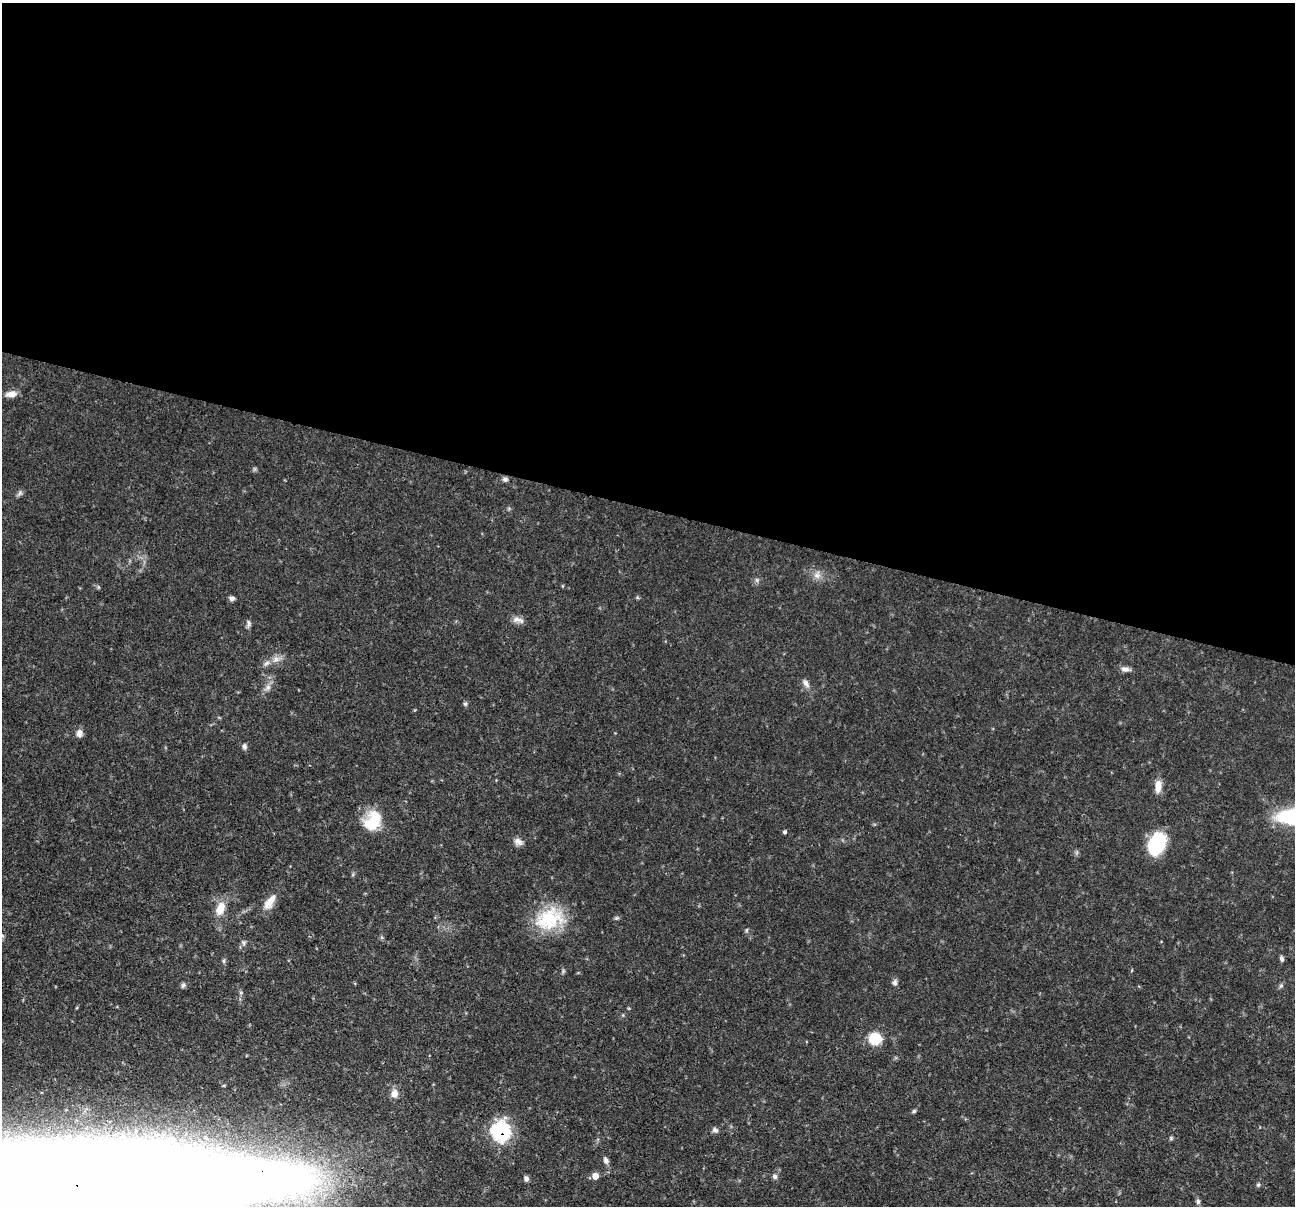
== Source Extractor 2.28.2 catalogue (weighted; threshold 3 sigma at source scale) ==
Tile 3 of 4 x 4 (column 3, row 1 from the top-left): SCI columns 2588-3880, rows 3862-5065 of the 5176 x 5193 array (HDU 1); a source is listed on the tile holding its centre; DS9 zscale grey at full resolution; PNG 1297 x 1208 px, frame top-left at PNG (2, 3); no overlay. Shown black and unused: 42% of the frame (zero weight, under 3 of 4 exposures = <1% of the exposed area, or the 3 px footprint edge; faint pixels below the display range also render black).
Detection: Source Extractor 2.28.2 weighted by HDU 2 'WHT'; one run over the whole footprint, this tile lists its part. Background 0.0635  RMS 0.0044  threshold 0.0198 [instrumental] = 3 sigma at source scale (4.5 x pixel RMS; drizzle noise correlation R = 1.50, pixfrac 1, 0.05/0.05 arcsec/px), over >= 5 px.
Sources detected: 45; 1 inside a brighter object's white glare — not listed; the other 44 listed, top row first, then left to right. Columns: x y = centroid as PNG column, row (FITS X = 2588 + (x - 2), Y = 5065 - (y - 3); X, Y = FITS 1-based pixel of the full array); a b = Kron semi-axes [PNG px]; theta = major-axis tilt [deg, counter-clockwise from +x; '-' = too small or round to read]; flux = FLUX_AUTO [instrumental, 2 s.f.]
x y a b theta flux
11 394 13 7 6 3.5
505 479 7 5 -10 1.2
20 493 7 4 71 0.91
817 575 10 8 -4 2.5
757 580 7 4 -89 0.8
232 598 6 6 - 1.4
518 620 17 7 -14 2.4
248 623 12 4 -90 1.2
276 659 9 7 27 2.2
266 663 9 6 27 1.6
1125 669 10 7 -5 1.9
806 683 13 7 -58 2.1
268 687 7 4 72 1.3
465 704 5 5 - 0.7
79 733 10 8 85 2.2
244 746 8 6 -86 1.1
1158 786 17 8 85 3.9
375 820 29 15 85 11
784 832 5 4 - 0.7
518 841 13 8 -23 2.2
1157 844 24 16 65 22
270 902 21 9 55 5.4
220 909 17 11 68 6.5
550 919 38 26 27 23
747 930 6 4 71 0.55
2 936 7 4 -18 0.77
243 943 7 5 -61 0.9
1282 958 7 5 -65 1
224 961 7 4 -72 0.63
895 982 8 6 86 1.2
183 985 7 5 61 0.92
1281 986 7 5 30 0.79
875 1038 11 10 - 14
394 1093 11 8 75 3
914 1111 6 5 - 0.66
715 1130 8 6 -15 1.3
501 1131 11 10 - 64
606 1160 9 7 -57 1.4
595 1176 5 5 - 4.8
775 1177 7 6 - 1.2
526 1178 6 5 - 1.3
78 1184 286 50 1 4500
1258 1185 5 5 - 0.65
1198 1201 8 5 77 1
Overlapping masked pixels (flux is a lower limit): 2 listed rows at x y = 501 1131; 78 1184
Isophote crosses this tile's border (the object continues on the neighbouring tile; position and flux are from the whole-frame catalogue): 2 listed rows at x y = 2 936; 78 1184